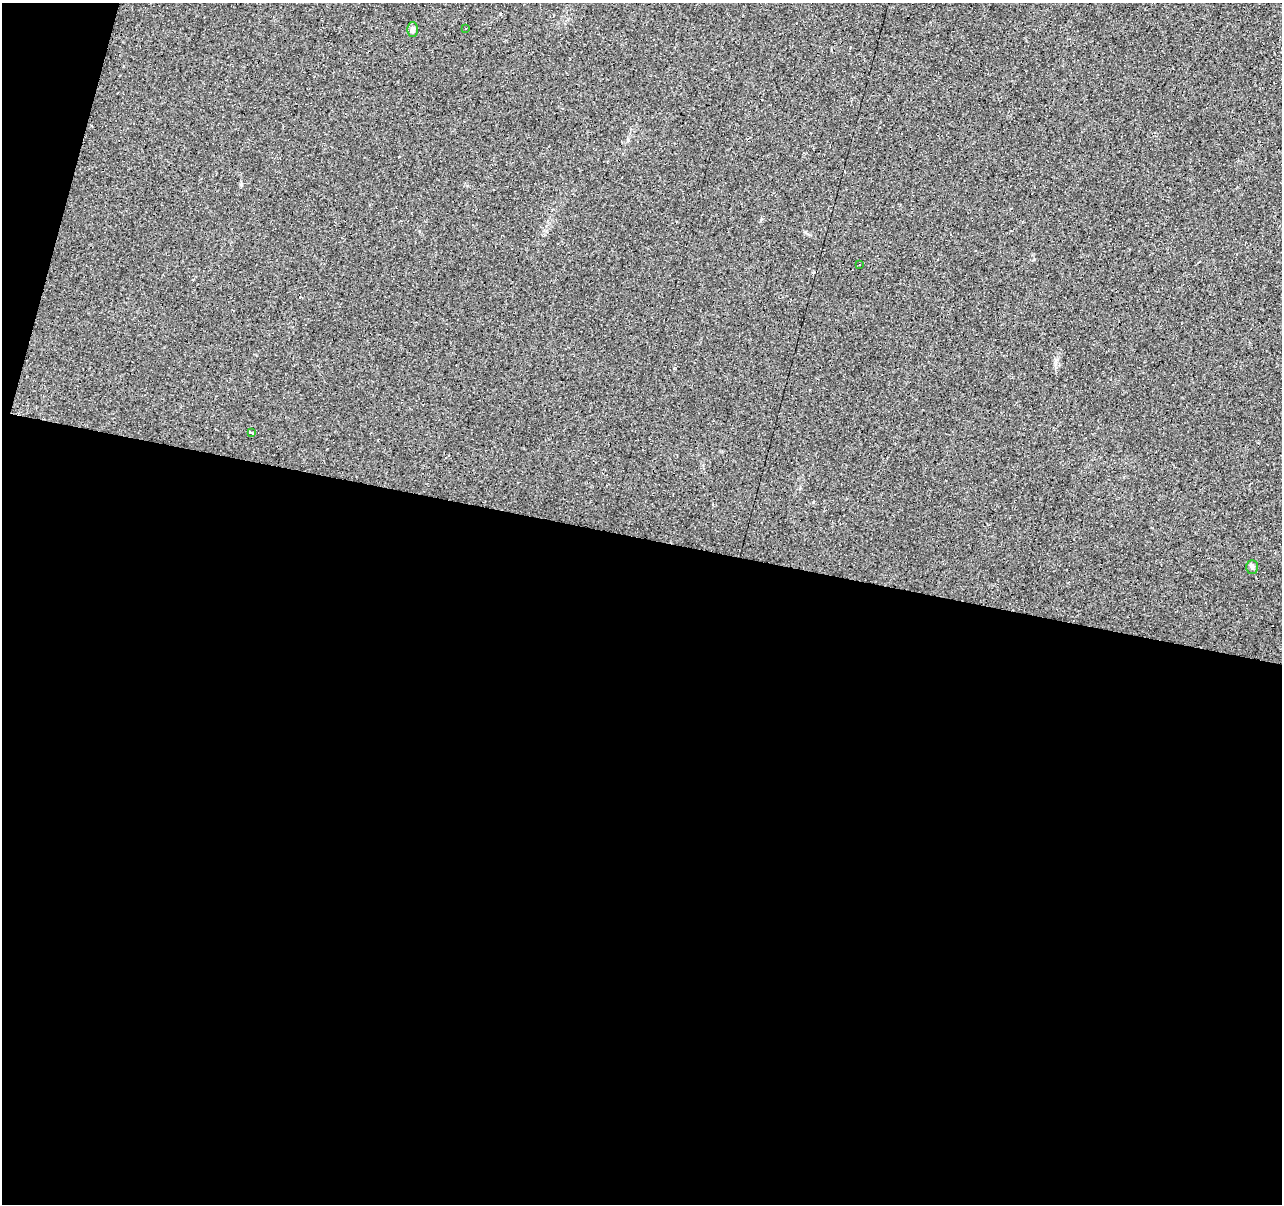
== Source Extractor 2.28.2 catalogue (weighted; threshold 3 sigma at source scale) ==
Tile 13 of 4 x 4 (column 1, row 4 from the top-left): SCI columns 5-1284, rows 280-1481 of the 5124 x 5307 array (HDU 1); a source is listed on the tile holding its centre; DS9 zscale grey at full resolution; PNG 1284 x 1206 px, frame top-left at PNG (2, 3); each listed source drawn as its Kron ellipse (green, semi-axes under 4 px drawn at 4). Shown black and unused: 57% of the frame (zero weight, under 2 of 3 exposures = <1% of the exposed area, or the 3 px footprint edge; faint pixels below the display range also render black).
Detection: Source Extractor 2.28.2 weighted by HDU 2 'WHT'; one run over the whole footprint, this tile lists its part. Background 0.033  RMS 0.0074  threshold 0.0335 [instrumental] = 3 sigma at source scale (4.5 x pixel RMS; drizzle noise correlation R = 1.50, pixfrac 1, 0.0396/0.0396 arcsec/px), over >= 5 px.
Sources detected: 10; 5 cosmic-ray / hot-pixel residue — neither listed nor drawn; the other 5 listed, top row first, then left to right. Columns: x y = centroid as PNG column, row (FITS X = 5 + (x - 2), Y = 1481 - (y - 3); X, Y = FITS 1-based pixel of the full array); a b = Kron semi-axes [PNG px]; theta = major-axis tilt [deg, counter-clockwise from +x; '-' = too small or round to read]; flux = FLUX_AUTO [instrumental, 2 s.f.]
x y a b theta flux
466 28 3 3 - 2.3
413 30 7 5 89 2.4
859 264 3 2 - 0.66
252 433 3 3 - 1.7
1252 567 7 5 -88 1.6